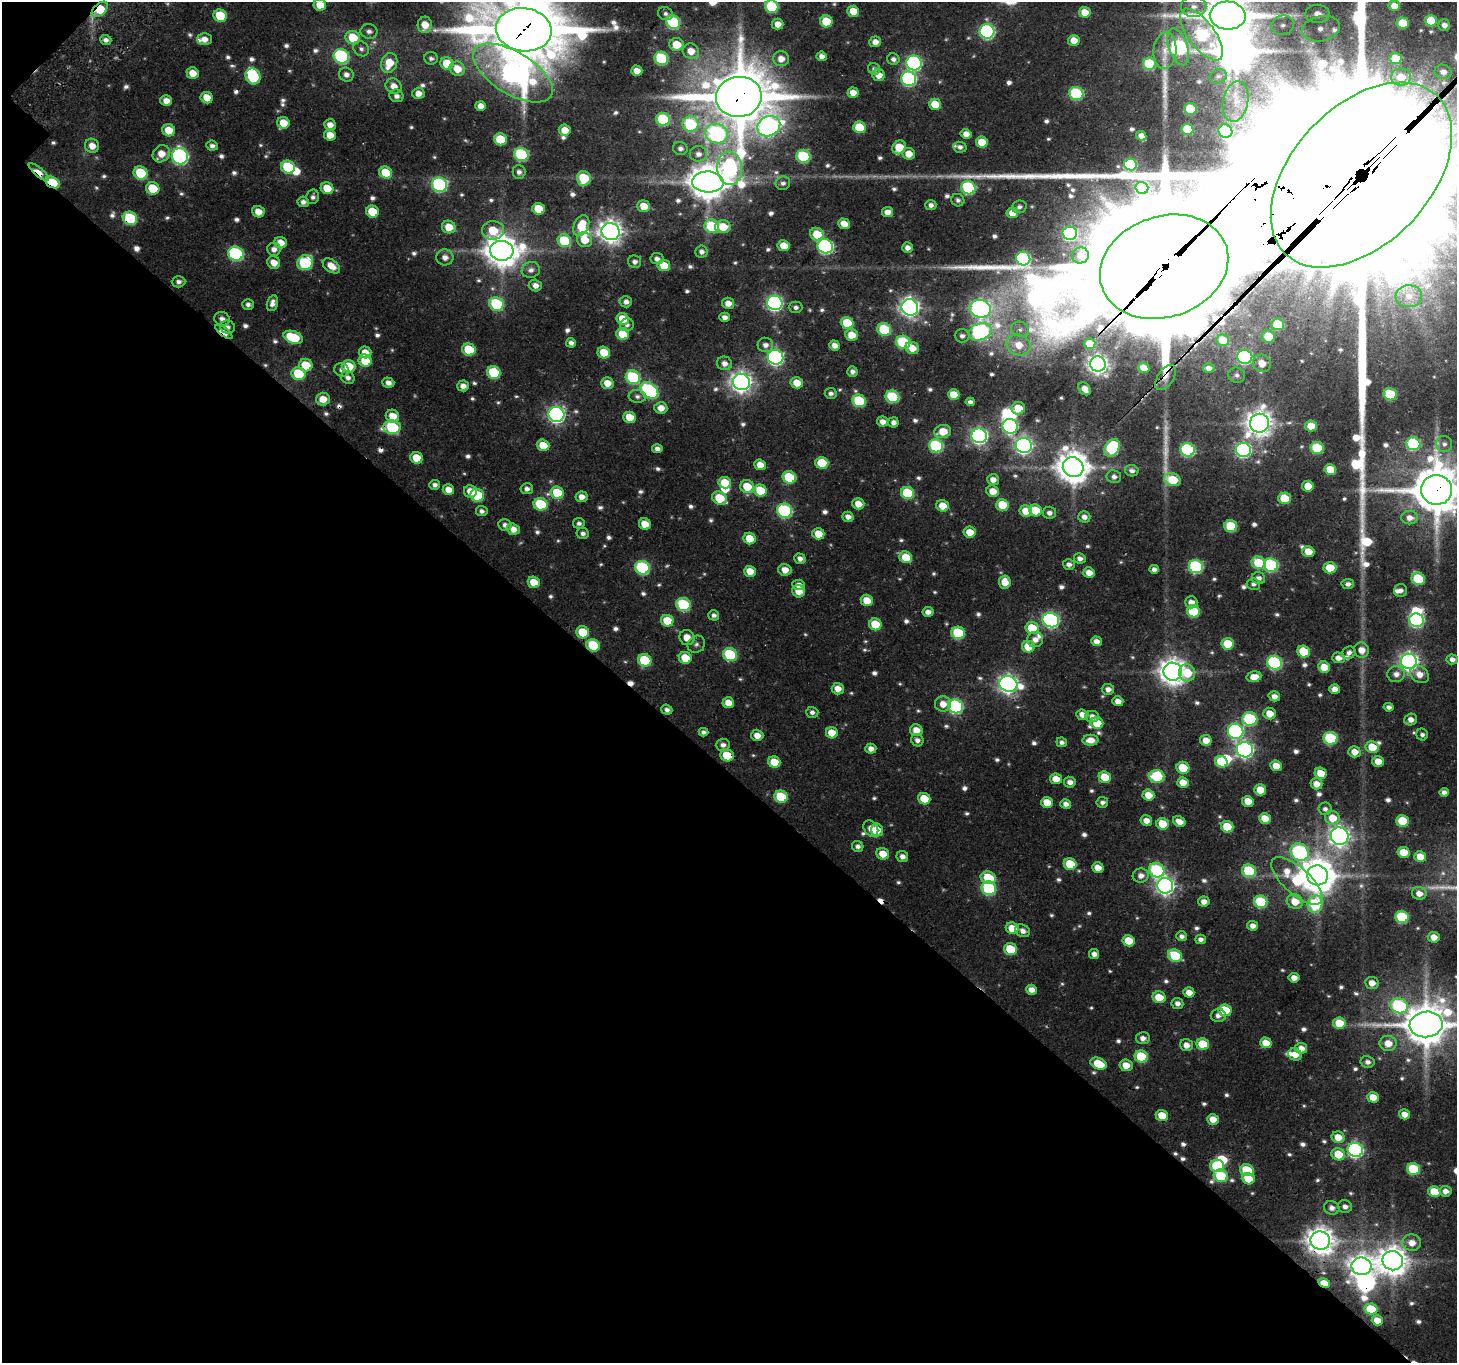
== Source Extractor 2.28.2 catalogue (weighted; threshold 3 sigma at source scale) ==
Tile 9 of 4 x 4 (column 1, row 3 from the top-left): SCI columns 243-1697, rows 1822-3182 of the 6298 x 6299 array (HDU 1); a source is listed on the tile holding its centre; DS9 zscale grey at full resolution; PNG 1459 x 1365 px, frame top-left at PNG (2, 2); each listed source drawn as its Kron ellipse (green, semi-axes under 4 px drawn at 4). Shown black and unused: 44% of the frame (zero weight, under 3 of 4 exposures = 13% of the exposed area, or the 3 px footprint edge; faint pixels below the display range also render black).
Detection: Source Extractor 2.28.2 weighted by HDU 2 'WHT'; one run over the whole footprint, this tile lists its part. Background 0.114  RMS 0.0074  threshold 0.0335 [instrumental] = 3 sigma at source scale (4.5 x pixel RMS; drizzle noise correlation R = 1.50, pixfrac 1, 0.0396/0.0396 arcsec/px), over >= 5 px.
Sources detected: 763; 26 too faint to see at this stretch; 15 inside a brighter object's white glare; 15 cosmic-ray / hot-pixel residue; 3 long thin detections or spike segments (spike, bleed or trail) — neither listed nor drawn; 11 inside a brighter listed object's ellipse — not listed separately; of the other 693, all 500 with FLUX_AUTO >= 2.62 (the completeness limit of this list) listed and drawn (193 fainter detections not listed), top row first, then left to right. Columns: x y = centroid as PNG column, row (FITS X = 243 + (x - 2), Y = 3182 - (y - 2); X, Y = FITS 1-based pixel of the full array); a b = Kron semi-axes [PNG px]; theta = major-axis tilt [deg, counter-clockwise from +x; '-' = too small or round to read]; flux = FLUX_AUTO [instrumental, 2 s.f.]
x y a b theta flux
320 5 6 6 - 15
1394 6 5 5 - 9.4
772 7 7 6 - 57
1194 7 13 10 1 8.1
100 9 9 5 42 29
853 11 6 5 - 13
1085 12 6 5 - 14
665 13 7 6 - 2.6
1317 14 12 9 0 9.5
1228 15 18 14 -4 3900
220 16 7 6 - 33
826 21 6 6 - 28
1431 21 6 6 - 26
673 22 7 6 - 74
1403 23 6 5 - 20
778 24 6 5 - 7.6
425 25 8 7 - 12
1283 25 11 9 15 6.8
1444 25 6 5 - 4.7
1321 29 19 12 11 17
524 30 28 21 -8 7800
369 31 8 7 - 3.5
987 31 7 7 - 170
1202 35 31 13 -53 100
353 38 7 6 - 24
204 39 7 6 - 5.8
106 40 6 5 - 3.4
1074 40 6 5 - 10
875 42 6 5 - 6.6
676 44 7 6 - 17
1178 47 19 9 -70 130
361 49 8 7 - 3
691 51 8 7 - 11
1165 51 18 11 86 9.5
341 56 8 7 - 110
822 56 5 4 - 5
431 58 7 6 - 2.7
661 58 7 6 - 67
1395 58 6 5 - 24
781 59 8 7 - 8.2
893 59 6 5 - 3.5
389 63 10 8 69 18
914 63 7 7 - 170
447 64 6 6 - 21
1149 64 6 6 - 46
457 69 8 7 - 12
874 69 6 5 - 2.6
637 71 5 5 - 8.4
1443 72 8 7 - 4.9
193 73 6 5 - 10
513 73 45 21 -31 450
346 75 7 7 - 4.3
879 75 6 5 - 9.1
253 76 8 7 - 67
1218 76 9 7 23 3.1
1401 77 9 8 - 14
909 79 7 7 - 140
394 86 8 7 - 7.5
418 93 6 5 - 6.4
853 93 5 5 - 8.4
1076 93 7 6 - 77
396 96 7 6 - 3.8
739 97 23 20 9 6400
207 98 6 5 - 11
166 101 6 5 - 6.7
1235 101 20 12 78 14
935 104 6 5 - 19
481 106 5 5 - 5.9
1190 109 6 5 - 31
663 119 7 6 - 60
283 123 6 6 - 14
690 124 8 7 - 62
330 125 6 5 - 6.4
769 126 12 9 25 310
859 127 6 6 - 29
1187 129 6 5 - 25
169 130 6 6 - 14
565 130 6 5 - 9.7
1225 131 7 6 - 80
716 134 11 9 -17 140
966 134 5 5 - 6.6
330 135 6 5 - 10
1141 136 5 4 - 5.6
500 139 6 6 - 33
982 142 6 5 - 18
92 146 7 7 - 7.7
212 146 6 5 - 3
899 147 7 6 - 20
960 147 6 5 - 3
680 148 7 6 - 3.1
161 154 9 8 - 10
521 154 7 6 - 82
698 154 8 7 - 4.9
909 154 6 6 - 10
180 156 8 8 - 220
803 156 7 6 - 67
1130 164 6 6 - 53
288 167 7 6 - 46
730 168 17 12 -85 120
39 172 12 4 -40 18
386 172 6 6 - 27
519 172 7 6 - 3.2
141 173 7 6 - 37
1361 175 109 69 46 150000
584 178 7 7 - 34
52 182 7 5 -31 36
708 182 16 10 -2 2100
783 183 7 6 - 2.9
440 185 8 7 - 130
153 188 7 6 - 24
327 188 6 6 - 15
968 188 7 6 - 100
1142 188 6 6 - 61
313 197 7 6 - 2.7
958 200 6 6 - 2.7
303 202 6 5 - 3.5
931 205 5 5 - 3.6
644 206 6 6 - 15
1019 207 7 6 - 2.7
538 209 6 5 - 22
258 212 6 5 - 9.1
372 212 6 6 - 23
887 212 5 5 - 6.7
1012 213 6 5 - 9.8
130 218 7 6 - 63
844 224 6 5 - 10
581 226 11 7 65 19
712 226 7 6 - 46
449 227 7 6 - 14
723 227 8 6 -3 17
493 230 11 9 2 26
611 231 9 8 - 730
1070 233 7 6 - 110
817 234 7 6 - 19
584 240 8 7 - 13
564 241 7 6 - 43
281 243 6 5 - 8.7
784 246 6 5 - 12
825 246 8 7 - 190
907 248 5 5 - 4.7
274 249 7 6 - 4.3
502 251 12 10 -4 1500
701 252 6 6 - 3.7
236 254 8 7 - 120
1080 255 8 8 - 5.2
445 257 8 8 - 5.5
1023 258 7 7 - 120
657 259 6 5 - 3.7
635 262 6 6 - 3.2
274 263 7 6 - 7.9
305 263 8 7 - 73
664 265 6 6 - 17
331 266 10 6 -36 9.2
1164 267 65 50 18 36000
531 270 9 8 - 4.2
179 282 7 6 - 3.2
535 285 6 6 - 5.1
1409 296 13 11 5 9.1
626 302 6 5 - 3.9
272 303 8 5 75 4.6
728 303 6 5 - 7
775 303 8 7 - 220
248 304 6 5 - 2.8
496 304 7 6 - 66
796 307 7 6 - 2.9
910 307 8 8 - 430
980 309 11 9 -15 340
724 317 5 4 - 4.1
222 319 8 6 -19 4.2
623 319 6 5 - 20
847 323 6 6 - 31
1278 324 6 6 - 32
627 325 7 6 - 2.6
227 327 7 6 - 2.9
884 329 7 6 - 50
1020 329 9 7 -25 3.7
224 332 10 4 -38 14
980 332 12 8 20 200
623 334 6 6 - 23
852 335 6 6 - 15
962 336 7 6 - 3.6
1268 336 6 6 - 23
293 337 10 6 -20 39
1223 340 6 5 - 14
903 342 7 6 - 71
571 343 5 4 - 3.4
1090 344 5 5 - 12
765 345 8 7 - 4.4
834 345 5 5 - 5.3
1018 345 12 10 -19 13
912 348 7 6 - 12
469 350 7 6 - 35
365 352 6 6 - 8.8
604 352 6 5 - 23
776 357 8 7 - 220
1245 357 7 7 - 160
365 361 6 6 - 21
724 363 7 6 - 5.1
1262 363 9 8 - 13
1098 364 8 7 - 450
306 365 7 6 - 20
348 366 7 6 - 22
1144 368 6 5 - 7.8
1209 368 6 5 - 4.1
342 370 7 6 - 3.6
852 371 5 5 - 3.6
494 372 7 6 - 45
298 374 7 6 - 37
1237 375 8 7 - 3.1
348 377 7 6 - 3.5
633 377 7 6 - 88
1166 377 14 8 57 4.8
741 382 9 8 - 550
388 383 6 5 - 4.7
607 383 6 5 - 11
797 383 6 5 - 12
463 386 6 5 - 5.3
1085 389 7 5 -48 6.7
649 390 10 7 -38 140
831 393 6 5 - 3
1390 394 6 6 - 45
954 395 6 5 - 15
637 396 8 6 -7 2.9
892 397 7 6 - 58
323 399 7 6 - 9.8
859 401 7 6 - 52
970 402 4 4 - 3.2
661 408 6 5 - 8.3
1018 408 7 6 - 16
556 414 8 7 - 280
392 416 7 6 - 12
629 417 6 5 - 15
882 422 5 5 - 5.8
893 422 5 5 - 3.7
1259 423 9 9 - 890
1010 426 7 7 - 150
1311 426 6 5 - 13
392 427 9 7 -5 75
943 431 8 6 15 14
979 436 8 7 - 260
1413 444 7 6 - 68
1444 444 8 8 - 3.3
543 445 6 5 - 15
936 446 7 6 - 94
1024 446 8 7 - 280
1112 448 9 7 57 71
1317 448 6 6 - 43
657 449 5 4 - 3.9
1188 450 7 6 - 110
1243 450 7 7 - 180
416 458 6 5 - 17
822 463 6 6 - 23
760 465 6 5 - 9.6
1073 467 10 10 - 1600
1330 469 6 5 - 20
1132 471 7 5 -14 3.1
789 477 7 6 - 47
1114 477 7 6 - 3.1
993 480 6 5 - 5.9
1172 480 8 6 -18 32
725 483 6 5 - 17
435 485 5 5 - 3
1308 486 6 5 - 15
747 487 7 6 - 21
527 489 6 5 - 3.6
448 490 6 5 - 8.5
760 490 6 6 - 28
1437 490 15 15 - 3800
470 491 6 6 - 9.7
993 491 6 5 - 10
557 493 6 6 - 33
907 493 6 6 - 44
477 495 7 6 - 49
582 497 6 5 - 6.3
720 498 8 6 -29 28
1284 498 6 6 - 25
541 504 7 6 - 48
858 504 6 5 - 9.3
1002 505 6 6 - 28
942 506 6 5 - 13
1035 510 6 6 - 22
482 511 6 5 - 2.9
785 511 7 7 - 120
1026 511 6 5 - 14
1049 513 7 6 - 4.1
848 517 6 5 - 4.8
1084 517 6 5 - 4.4
1410 518 8 6 0 5.8
579 523 6 5 - 2.8
645 524 6 5 - 14
505 525 7 6 - 3.6
1231 526 6 6 - 41
513 529 6 5 - 7.9
970 532 6 5 - 11
583 533 6 5 - 3.2
818 534 6 5 - 16
749 538 6 5 - 17
1308 552 6 5 - 12
906 557 6 5 - 20
1080 558 6 5 - 4.1
800 559 5 5 - 4.2
1259 563 7 6 - 35
1069 564 6 5 - 3.4
1271 565 7 6 - 110
1196 566 7 6 - 110
642 568 7 6 - 100
1330 568 6 5 - 19
1154 569 5 4 - 3.5
785 570 7 5 -13 8.7
750 571 6 5 - 13
1089 573 6 5 - 7.9
1259 578 7 6 - 4.1
1418 579 7 6 - 50
534 582 6 5 - 15
1005 582 6 6 - 12
1253 584 7 5 -8 2.7
1348 584 6 5 - 3.5
799 585 6 5 - 5.1
1400 590 6 6 - 3.5
798 591 6 6 - 12
867 600 6 5 - 13
1191 602 6 6 - 5.8
683 605 7 6 - 72
1193 611 6 6 - 44
928 612 5 5 - 4.7
714 615 5 5 - 2.9
1051 620 8 7 - 210
1417 620 7 6 - 140
667 621 6 6 - 22
875 624 6 6 - 23
1032 628 6 6 - 24
583 632 6 6 - 25
958 633 7 6 - 54
687 638 8 7 - 10
1035 640 8 7 - 5.5
1096 641 5 4 - 5.4
696 644 9 8 - 3.2
1228 644 6 6 - 27
593 645 7 6 - 44
1028 647 6 6 - 21
1361 650 7 7 - 7.6
1304 652 6 6 - 31
1349 653 7 6 - 3.5
730 655 7 6 - 71
685 658 6 6 - 19
1338 658 6 5 - 6.2
1452 659 5 5 - 3.8
645 660 7 6 - 46
1409 661 8 7 - 400
1275 663 7 6 - 130
1324 667 6 5 - 15
1173 672 9 9 - 980
1187 673 8 8 - 19
1396 674 8 8 - 5.4
1419 674 10 8 -38 7.3
1254 677 7 5 11 9.9
1008 684 9 7 -15 430
838 689 6 5 - 8
1108 689 6 5 - 4.5
1334 689 5 5 - 6.2
1274 696 6 5 - 5
1118 701 5 5 - 6.2
728 703 6 5 - 9.4
943 704 8 7 - 8.5
955 706 7 7 - 160
1389 707 5 4 - 3
667 710 5 5 - 3.1
812 712 6 5 - 2.9
1269 714 6 5 - 11
1082 715 6 5 - 6.6
1092 717 7 5 -8 4.9
1250 719 7 7 - 83
1411 720 6 6 - 5.4
1097 723 6 5 - 20
916 730 6 6 - 9.6
1236 731 8 7 - 160
703 732 5 4 - 2.8
832 733 6 5 - 16
757 735 6 5 - 8
1422 735 6 5 - 2.7
1330 738 7 6 - 71
917 740 6 6 - 3.7
1090 740 8 5 2 8.3
1206 740 6 5 - 9.7
1062 742 5 5 - 3.1
723 745 7 6 - 3.6
1372 747 6 6 - 20
871 749 5 5 - 5
1245 750 8 7 - 280
1354 752 6 5 - 8.6
727 755 7 6 - 23
1378 761 6 5 - 9.8
774 762 6 5 - 17
1221 762 6 5 - 31
1276 766 6 5 - 11
1183 768 6 6 - 25
1321 773 6 5 - 14
1157 776 7 6 - 55
1105 777 6 5 - 24
1056 779 6 5 - 10
1070 782 6 5 - 4.5
1183 782 6 5 - 11
1316 784 6 5 - 7.8
1260 790 6 5 - 14
1444 792 5 4 - 3.6
1148 795 6 5 - 12
781 797 6 6 - 42
924 799 6 5 - 21
1248 801 6 5 - 13
1047 802 6 5 - 15
1102 802 6 5 - 2.9
1066 804 5 5 - 4.6
1325 809 6 6 - 3
1265 818 6 5 - 12
1332 818 7 6 - 15
1146 821 6 5 - 6.7
1403 821 6 5 - 30
1179 822 7 5 -30 7.6
1162 824 6 5 - 20
1227 827 6 5 - 30
871 828 9 6 -53 8
877 830 6 5 - 12
1340 836 9 8 - 480
858 846 6 5 - 3.2
1300 852 10 8 -39 150
1403 852 6 5 - 18
883 854 6 5 - 12
902 856 6 5 - 4.4
1420 857 6 5 - 13
1070 864 6 5 - 28
1098 868 6 5 - 8.5
1157 870 8 7 - 93
1249 871 7 6 - 54
1318 875 10 10 - 2000
1141 876 8 7 - 5.2
988 878 8 6 -15 29
1297 881 32 13 -42 48
1165 886 8 7 - 360
989 888 7 6 - 86
1419 893 7 6 - 7.2
1295 901 8 7 - 13
1204 902 6 5 - 5.6
1261 902 7 6 - 50
1315 904 8 7 - 74
1402 917 6 6 - 56
1252 926 5 5 - 4.8
1012 928 6 6 - 15
1022 931 8 6 -26 4.7
1182 936 5 5 - 3.3
1434 937 6 5 - 7.6
1200 939 5 5 - 3.6
1128 941 6 5 - 18
1010 949 6 5 - 32
1094 954 5 5 - 4.3
1175 956 7 6 - 45
1294 978 5 4 - 5.5
1372 983 7 6 - 6.7
1032 990 6 5 - 6.3
1189 992 5 5 - 7.2
1159 997 7 5 -12 17
1177 1003 6 5 - 4.1
1399 1006 9 7 -21 110
1225 1010 6 6 - 29
1218 1015 7 6 - 4.2
1339 1023 6 5 - 23
1426 1024 16 13 8 3100
1143 1038 7 6 - 4.6
1266 1043 6 5 - 12
1388 1043 8 7 - 11
1203 1044 6 5 - 31
1186 1045 6 6 - 6.4
1301 1048 6 5 - 7
1295 1054 7 6 - 9.1
1141 1057 7 6 - 47
1368 1062 7 6 - 3.4
1098 1064 8 5 -21 23
1126 1065 6 6 - 9.5
1373 1097 6 5 - 11
1404 1114 5 5 - 7.8
1162 1115 6 5 - 16
1213 1119 6 5 - 9.3
1338 1137 6 5 - 12
1355 1150 8 7 - 190
1338 1154 7 6 - 19
1217 1166 7 6 - 43
1413 1169 7 6 - 48
1247 1170 7 6 - 38
1221 1176 7 6 - 47
1248 1179 6 5 - 19
1445 1191 6 5 - 5.2
1434 1192 6 5 - 21
1345 1206 7 6 - 3.8
1332 1208 8 6 -18 4.6
1320 1241 10 9 - 1100
1412 1243 9 8 - 8.9
1393 1261 10 9 - 1200
1362 1266 10 8 -8 680
1324 1283 6 4 -28 12
1371 1309 6 5 - 25
1377 1320 5 5 - 10
Overlapping masked pixels (flux is a lower limit): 21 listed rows (the first 20) at x y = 100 9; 524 30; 513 73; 739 97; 39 172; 1361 175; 52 182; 130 218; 1164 267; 222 319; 224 332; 1166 377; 392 427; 1437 490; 593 645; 1008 684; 727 755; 1175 956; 1162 1115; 1320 1241
Isophote crosses this tile's border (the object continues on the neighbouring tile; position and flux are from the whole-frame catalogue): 8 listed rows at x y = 320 5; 772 7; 1228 15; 524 30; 1361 175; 1437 490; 1426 1024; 1445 1191